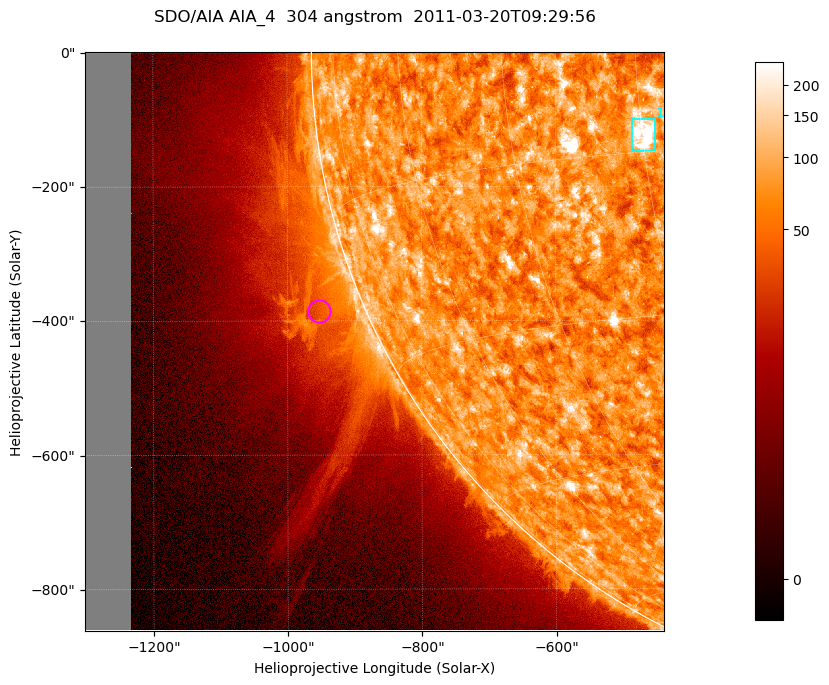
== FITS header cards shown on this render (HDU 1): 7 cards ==
TELESCOP= 'SDO/AIA '           / For AIA: SDO/AIA
INSTRUME= 'AIA_4   '           / For AIA: AIA_ATA1, AIA_ATA2, AIA_ATA3 or AIA_AT
WAVELNTH=                  304 / [angstrom] Wavelength
WAVEUNIT= 'angstrom'           / Wavelength unit: angstrom
DATE-OBS= '2011-03-20T09:29:56.127' / [ISO] Date when observation started; ISO 8
CTYPE1  = 'HPLN-TAN'           / CTYPE1; Typically HPLN
CTYPE2  = 'HPLT-TAN'           / CTYPE2; Typically HPLT

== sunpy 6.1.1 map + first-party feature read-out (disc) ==
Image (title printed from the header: SDO/AIA AIA_4  304 angstrom  2011-03-20T09:29:56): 1438 x 1438 px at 0.6 arcsec/px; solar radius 964 arcsec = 1605 px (partial field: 11% of the solar disc is inside the frame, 43% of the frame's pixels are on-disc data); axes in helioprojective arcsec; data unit not stated in the header (colour bar unlabelled)
Orientation: roll -0.132 deg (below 1 deg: not rotated)
Missing data: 7.9% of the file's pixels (0.0% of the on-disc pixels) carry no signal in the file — blank (NaN) pixels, whole columns, Tx -1302..-1232 arcsec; drawn neutral grey and excluded from every search
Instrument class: DISC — disc imager (sunpy class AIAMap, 304 A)
Bright regions (active regions / flare kernels): reference = the on-disc median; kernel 13 px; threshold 5 sigma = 114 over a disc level ~72.7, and >= 1.15x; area >= 2067 px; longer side >= 17 px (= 10 arcsec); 1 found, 1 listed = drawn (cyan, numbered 1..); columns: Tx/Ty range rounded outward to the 2 arcsec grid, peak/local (2 s.f.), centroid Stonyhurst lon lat
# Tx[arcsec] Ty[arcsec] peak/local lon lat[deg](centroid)
1 -486..-450 -148..-100 7.6 -30 -14
Off-limb structures (1.02-1.3 R_sun): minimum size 400 px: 5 found; the strongest spans PA ~95..125 deg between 1.02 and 1.3 R_sun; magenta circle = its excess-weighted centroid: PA ~110 deg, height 1.07 R_sun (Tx ~-952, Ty ~-386 arcsec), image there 2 x the reference